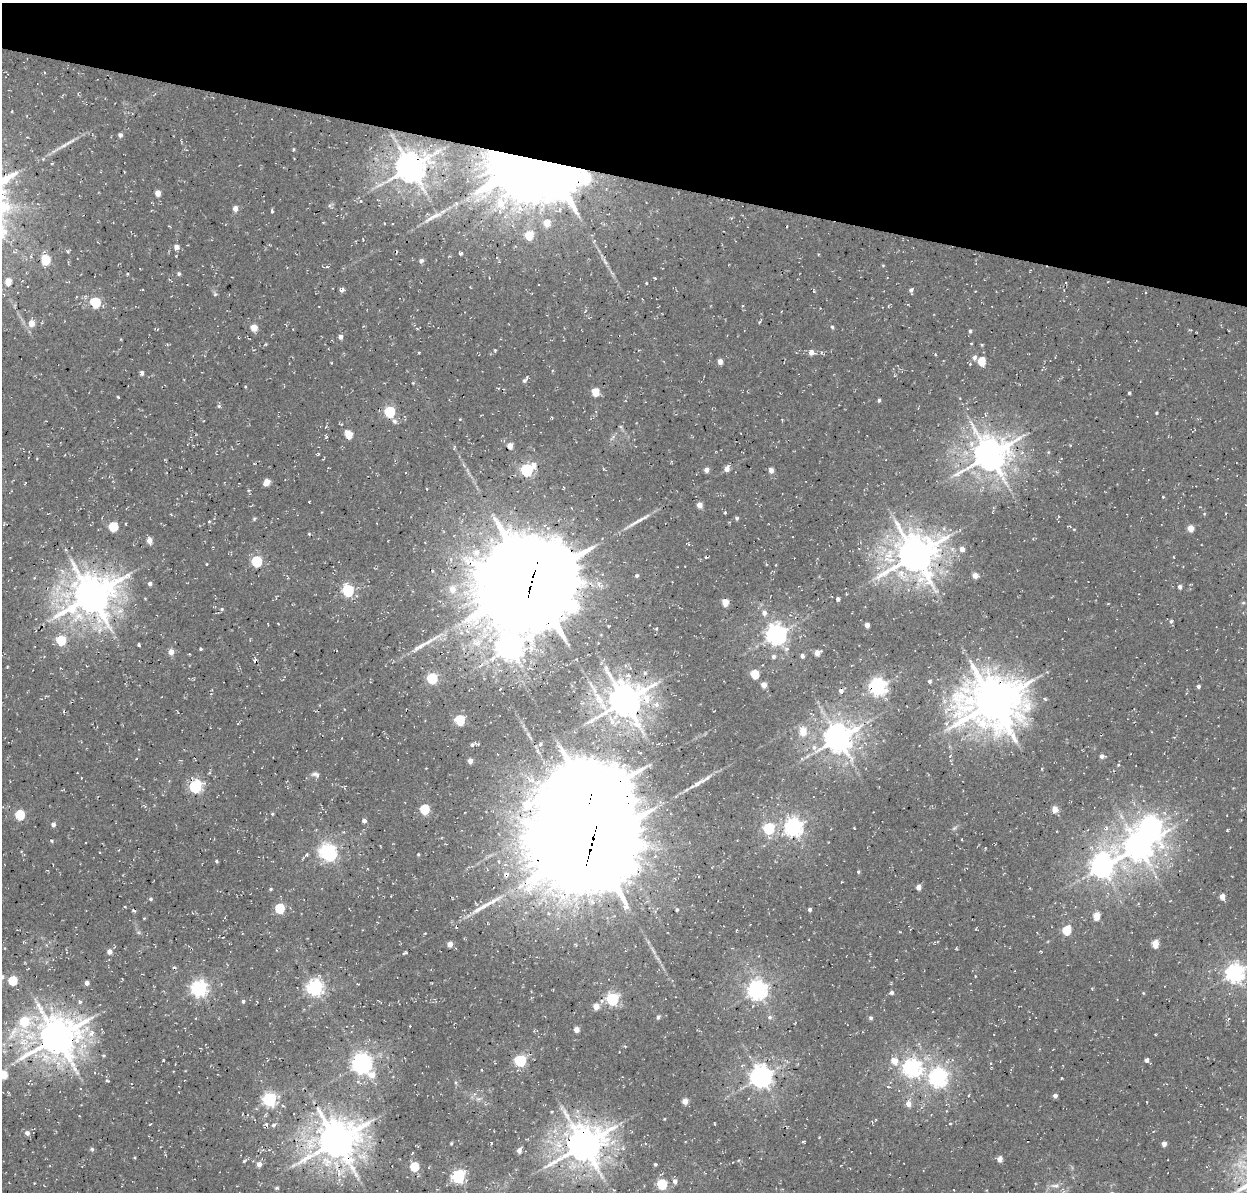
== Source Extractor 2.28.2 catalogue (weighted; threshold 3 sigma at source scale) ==
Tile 2 of 4 x 4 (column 2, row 1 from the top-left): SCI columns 1383-2627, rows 3893-5082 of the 5246 x 5340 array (HDU 1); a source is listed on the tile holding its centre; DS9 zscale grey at full resolution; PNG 1249 x 1194 px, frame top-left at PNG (2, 3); no overlay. Shown black and unused: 15% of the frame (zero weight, under 3 of 4 exposures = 8% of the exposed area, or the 3 px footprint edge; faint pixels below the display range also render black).
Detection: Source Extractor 2.28.2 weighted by HDU 2 'WHT'; one run over the whole footprint, this tile lists its part. Background 0.00446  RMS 0.0022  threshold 0.00995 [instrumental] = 3 sigma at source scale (4.5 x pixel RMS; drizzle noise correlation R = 1.50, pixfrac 1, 0.0396/0.0396 arcsec/px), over >= 5 px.
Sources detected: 239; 2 inside a brighter object's white glare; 1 cosmic-ray / hot-pixel residue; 6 long thin detections or spike segments (spike, bleed or trail) — not listed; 1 inside a brighter listed object's ellipse — not listed separately; the other 229 listed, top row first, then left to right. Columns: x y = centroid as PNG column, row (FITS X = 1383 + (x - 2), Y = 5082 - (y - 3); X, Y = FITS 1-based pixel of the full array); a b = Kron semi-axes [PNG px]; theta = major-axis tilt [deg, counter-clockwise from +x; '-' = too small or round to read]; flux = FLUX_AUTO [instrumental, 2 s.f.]
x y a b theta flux
120 135 4 4 - 0.79
64 145 28 4 28 1.8
294 149 4 3 - 0.24
410 167 9 8 - 410
540 169 73 41 -2 510
158 193 5 4 - 2
235 208 5 4 - 1.5
272 211 5 3 - 0.33
547 223 6 5 - 3.4
529 235 6 5 - 7.3
176 247 5 5 - 1.5
460 253 4 3 - 0.4
45 259 6 5 - 8.6
421 261 5 4 - 0.67
883 265 4 3 - 0.18
327 267 5 4 - 0.35
179 274 5 4 - 0.37
655 278 4 2 - 0.18
8 282 5 5 - 3
646 283 4 3 - 0.18
341 290 6 4 7 0.67
911 290 5 4 - 0.7
215 294 5 5 - 0.39
95 302 6 5 - 17
31 323 5 5 - 2.7
832 327 4 4 - 0.36
254 328 5 5 - 3.1
970 331 5 4 - 0.42
340 337 4 4 - 0.94
971 343 3 2 - 0.14
266 344 5 3 - 0.22
811 352 6 5 - 1.4
419 353 3 2 - 0.27
974 357 7 5 77 0.76
720 361 4 4 - 1.6
982 361 5 5 - 6.7
142 373 4 4 - 0.74
524 380 8 5 42 0.66
413 383 3 3 - 0.17
595 392 5 5 - 5.2
1129 393 3 3 - 0.34
879 400 4 3 - 0.39
219 406 4 4 - 0.3
389 412 6 5 - 20
1156 413 3 3 - 0.22
394 421 7 6 - 0.59
348 434 5 5 - 5.1
326 436 6 3 -59 0.23
510 446 4 4 - 2.1
989 455 11 10 - 490
533 465 7 6 - 1.5
727 468 5 4 - 1.8
603 469 5 3 - 0.2
526 470 6 5 - 34
706 470 4 4 - 1.3
771 470 5 4 - 1.3
267 482 6 4 51 2.4
427 489 4 2 - 0.17
1163 497 4 3 - 0.2
699 505 4 4 - 2.1
725 512 3 2 - 0.38
254 519 5 4 - 0.28
737 519 6 3 14 0.32
209 521 3 3 - 0.2
113 526 6 5 - 9.7
1191 528 4 4 - 3.2
1074 529 4 3 - 0.19
309 534 4 4 - 0.21
149 540 5 4 - 1.9
962 549 4 4 - 1.5
476 552 10 10 - 2.4
915 555 12 11 - 660
256 561 6 5 - 18
207 564 3 2 - 0.19
637 575 4 4 - 0.43
975 575 4 4 - 1.9
531 582 36 32 18 3700
150 583 5 4 - 0.66
1180 587 4 4 - 0.84
452 589 7 6 - 2.3
348 590 6 5 - 26
91 595 14 12 34 680
838 599 4 4 - 0.67
725 602 5 4 - 3.4
1243 603 6 3 18 0.26
222 609 5 4 - 0.3
764 613 6 5 - 1
1171 621 6 5 - 0.49
867 625 4 4 - 1.6
656 629 4 3 - 0.24
776 635 7 7 - 130
61 640 6 5 - 10
139 645 4 3 - 0.34
510 648 8 8 - 240
201 649 4 3 - 0.27
171 652 5 5 - 2
817 653 5 4 - 2.3
773 656 5 5 - 0.6
802 656 5 4 - 0.71
755 674 5 5 - 7.4
432 678 5 5 - 19
929 681 4 4 - 0.61
764 685 4 4 - 2.1
1198 686 4 4 - 0.64
878 687 7 6 - 87
500 689 3 2 - 0.15
841 691 5 4 - 0.99
599 699 26 9 -59 4.4
624 701 10 10 - 530
993 702 19 16 1 890
460 720 5 5 - 13
803 731 7 6 - 3.8
838 738 9 8 - 360
540 744 5 4 - 0.41
472 745 5 4 - 0.43
814 747 7 7 - 1
1102 756 6 4 2 0.93
470 761 4 4 - 1.6
1118 765 4 3 - 0.18
315 774 11 6 -18 0.82
195 786 7 6 - 31
590 799 21 20 - 2000
424 809 5 5 - 12
1055 809 5 4 - 2.7
272 814 4 3 - 0.26
20 815 5 5 - 12
364 821 5 4 - 0.68
53 825 5 5 - 0.73
769 828 6 5 - 22
793 828 7 6 - 100
854 828 3 2 - 0.15
954 828 8 4 37 0.4
1106 828 6 4 90 0.48
962 839 3 2 - 0.16
52 841 4 3 - 0.23
591 844 40 34 5 4300
1139 847 9 8 - 320
327 852 9 6 -49 75
418 854 4 3 - 0.22
216 861 4 3 - 0.33
1102 866 10 8 47 180
858 872 4 3 - 0.32
506 874 8 7 - 0.98
919 887 4 4 - 1.7
271 889 4 3 - 0.29
1222 897 4 4 - 2.4
151 899 4 4 - 0.36
125 907 4 2 - 0.17
280 908 5 5 - 12
810 909 4 4 - 0.52
677 910 4 4 - 0.38
134 911 5 3 - 0.33
1097 916 5 4 - 4.4
1067 930 5 5 - 9
450 944 4 4 - 1.8
1155 944 5 4 - 4.5
956 948 4 3 - 0.2
109 951 5 4 - 1.5
1041 951 4 2 - 0.18
406 953 6 3 8 0.24
174 968 5 3 - 0.26
1235 973 7 6 - 110
3 977 6 4 62 0.45
12 980 5 5 - 9.8
87 983 4 4 - 1
199 988 6 6 - 75
315 988 6 6 - 74
757 990 7 7 - 120
891 993 4 4 - 0.74
1143 993 4 4 - 0.2
612 999 6 5 - 35
243 1001 4 4 - 0.42
596 1006 5 5 - 2.7
658 1017 6 4 60 0.4
770 1017 6 5 - 0.53
871 1018 5 4 - 0.43
24 1021 8 7 - 7.5
576 1030 4 4 - 2
13 1033 26 8 60 3.4
91 1033 10 8 48 1.7
57 1037 12 11 - 670
103 1055 4 3 - 0.25
1147 1060 4 4 - 1.1
163 1061 3 2 - 0.18
520 1061 5 5 - 26
894 1061 7 6 - 3.2
362 1064 7 7 - 140
912 1068 7 7 - 94
482 1070 3 2 - 0.22
173 1071 2 2 - 0.16
4 1075 5 5 - 5.9
372 1075 8 7 - 2.2
761 1077 7 7 - 170
938 1078 7 6 - 100
1061 1078 4 2 - 0.16
107 1081 4 4 - 0.43
455 1082 5 3 - 0.29
888 1087 5 3 - 0.2
969 1095 4 2 - 0.19
1055 1096 4 4 - 0.96
269 1099 6 6 - 49
478 1099 7 4 17 0.45
685 1101 4 4 - 2.7
908 1104 6 5 - 1.8
283 1106 5 3 - 0.23
552 1112 4 3 - 0.25
150 1124 4 2 - 0.16
950 1124 4 3 - 0.23
273 1125 6 5 - 0.5
27 1133 5 5 - 0.96
336 1141 11 11 - 690
803 1141 5 3 - 0.23
451 1143 4 3 - 0.29
491 1143 3 2 - 0.22
1164 1144 4 4 - 1.5
583 1145 12 10 36 610
92 1149 5 5 - 0.38
519 1150 6 4 63 1.3
305 1159 43 8 31 4.9
1000 1159 5 4 - 1.7
244 1161 6 4 35 0.36
259 1164 5 5 - 1.3
655 1164 4 4 - 0.3
414 1167 5 5 - 9.5
458 1177 6 6 - 41
675 1181 6 6 - 0.87
662 1184 5 5 - 15
1055 1186 14 6 0 1.2
276 1188 5 4 - 0.38
Overlapping masked pixels (flux is a lower limit): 11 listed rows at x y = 410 167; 540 169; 510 446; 531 582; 878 687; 590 799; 591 844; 506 874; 57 1037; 336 1141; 583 1145
Isophote crosses this tile's border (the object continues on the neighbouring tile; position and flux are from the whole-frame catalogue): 2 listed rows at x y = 3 977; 4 1075
Unlisted compact peaks at least as high as the median listed source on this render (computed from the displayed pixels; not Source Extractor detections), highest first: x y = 118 397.